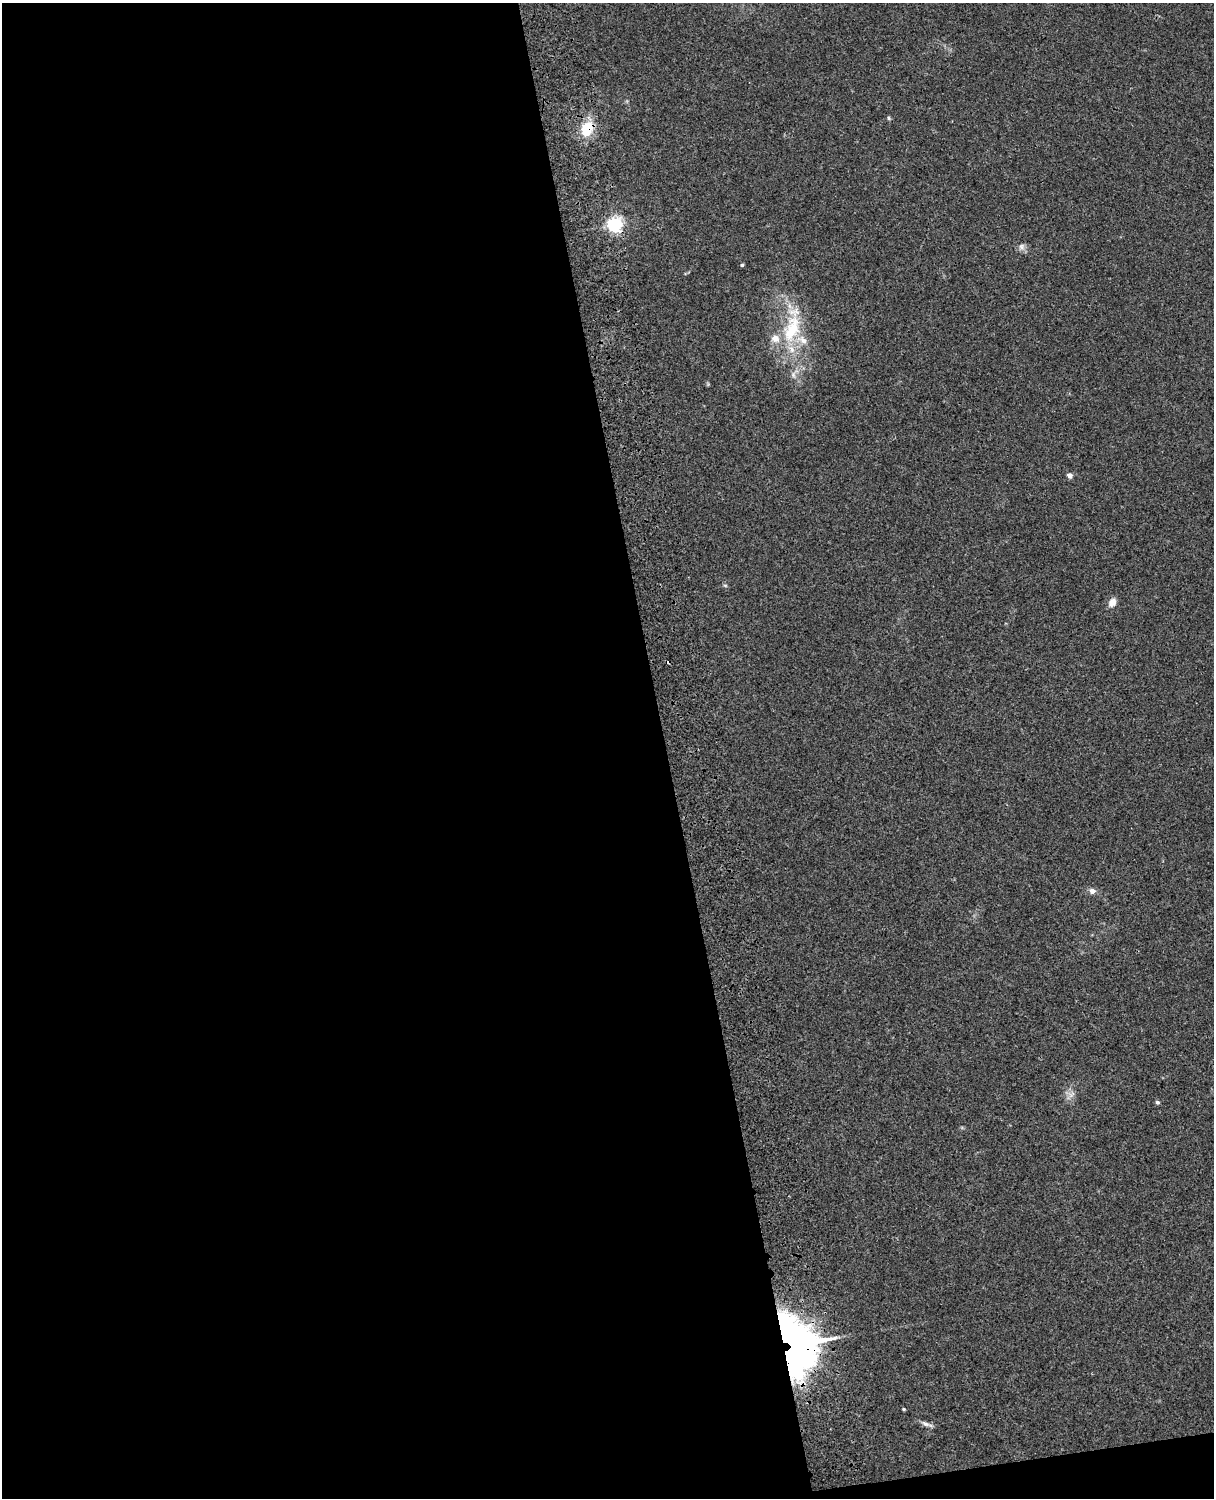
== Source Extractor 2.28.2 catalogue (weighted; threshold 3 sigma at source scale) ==
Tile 9 of 4 x 3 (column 1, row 3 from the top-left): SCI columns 120-1331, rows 165-1660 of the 5089 x 4928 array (HDU 1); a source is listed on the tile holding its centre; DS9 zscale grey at full resolution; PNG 1216 x 1500 px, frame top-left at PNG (2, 3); no overlay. Shown black and unused: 56% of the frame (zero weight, under 3 of 4 exposures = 6% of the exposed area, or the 3 px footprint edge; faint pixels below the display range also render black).
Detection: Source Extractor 2.28.2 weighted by HDU 2 'WHT'; one run over the whole footprint, this tile lists its part. Background 0.134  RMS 0.0069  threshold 0.0312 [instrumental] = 3 sigma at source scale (4.5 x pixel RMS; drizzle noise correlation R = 1.50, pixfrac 1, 0.05/0.05 arcsec/px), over >= 5 px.
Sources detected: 19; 1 inside a brighter object's white glare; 1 cosmic-ray / hot-pixel residue — not listed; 3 inside a brighter listed object's ellipse — not listed separately; the other 14 listed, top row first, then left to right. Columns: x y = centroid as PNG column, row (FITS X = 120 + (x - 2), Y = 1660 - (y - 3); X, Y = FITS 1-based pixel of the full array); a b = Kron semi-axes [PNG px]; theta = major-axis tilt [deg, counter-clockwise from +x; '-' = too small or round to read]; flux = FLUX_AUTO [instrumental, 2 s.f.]
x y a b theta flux
889 118 6 4 -89 0.84
587 129 21 15 64 17
614 225 6 6 - 200
1021 247 9 7 -55 2.7
742 265 4 4 - 1.2
792 329 43 20 70 39
1069 475 6 6 - 2.4
725 585 6 4 -19 0.85
1112 602 9 7 55 5.9
1092 891 7 6 - 3.5
1157 1102 6 5 - 1.1
788 1341 54 36 -38 390
903 1409 4 3 - 0.79
925 1424 11 6 -20 2.7
Overlapping masked pixels (flux is a lower limit): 3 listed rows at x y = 587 129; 614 225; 788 1341